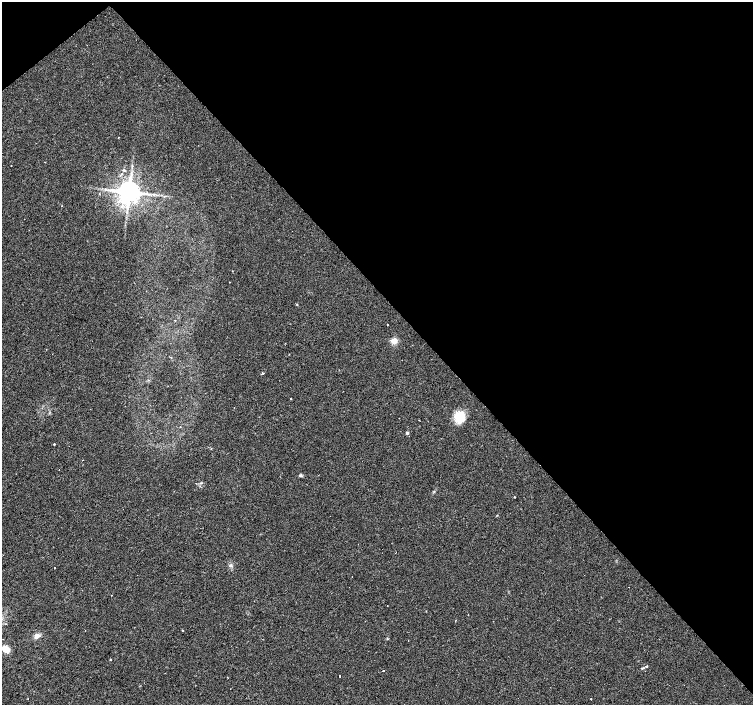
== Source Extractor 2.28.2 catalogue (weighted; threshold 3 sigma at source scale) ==
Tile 3 of 4 x 4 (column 3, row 1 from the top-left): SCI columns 3003-4504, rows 4360-5764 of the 6008 x 5969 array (HDU 1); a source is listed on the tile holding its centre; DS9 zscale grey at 2 x 2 block average (1 PNG px = mean of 2 x 2 image px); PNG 755 x 707 px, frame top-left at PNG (2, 2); no overlay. Shown black and unused: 43% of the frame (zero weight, under 2 of 3 exposures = <1% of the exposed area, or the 3 px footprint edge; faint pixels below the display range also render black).
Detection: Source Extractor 2.28.2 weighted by HDU 2 'WHT'; one run over the whole footprint, this tile lists its part. Background 0.0312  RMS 0.0061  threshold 0.0272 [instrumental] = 3 sigma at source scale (4.5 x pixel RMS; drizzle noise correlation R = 1.50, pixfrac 1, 0.0396/0.0396 arcsec/px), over >= 5 px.
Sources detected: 34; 3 cosmic-ray / hot-pixel residue — not listed; the other 31 listed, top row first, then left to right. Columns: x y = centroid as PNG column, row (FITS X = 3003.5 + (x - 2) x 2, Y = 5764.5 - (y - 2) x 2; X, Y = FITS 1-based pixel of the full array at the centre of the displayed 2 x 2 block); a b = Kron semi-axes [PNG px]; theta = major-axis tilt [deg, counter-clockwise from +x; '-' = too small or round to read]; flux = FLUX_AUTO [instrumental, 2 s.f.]
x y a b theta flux
11 166 2 2 - 0.84
124 170 4 3 - 1.7
129 192 6 6 - 1700
62 206 2 2 - 0.72
387 325 2 2 - 1.3
394 341 5 5 - 12
171 358 2 2 - 2.9
262 373 2 2 - 6.8
291 399 2 2 - 2.5
459 417 12 10 89 31
407 433 4 3 - 1.9
54 444 2 2 - 1.8
211 448 2 2 - 1
83 460 2 2 - 0.77
300 475 4 3 - 2.3
514 497 2 2 - 1.4
497 515 3 2 - 0.6
230 565 5 4 - 2.4
54 568 2 2 - 4.1
629 587 2 2 - 0.66
111 595 2 2 - 0.76
468 614 2 2 - 0.54
182 630 2 2 - 1.5
37 636 7 5 47 6.1
6 649 8 6 -33 16
110 660 3 2 - 0.7
647 666 4 3 - 1.3
642 668 5 2 - 1.4
383 671 2 2 - 1.7
340 676 2 2 - 1.6
591 699 2 2 - 0.7
Diffuse or blended objects may show on this block-average render without a row.